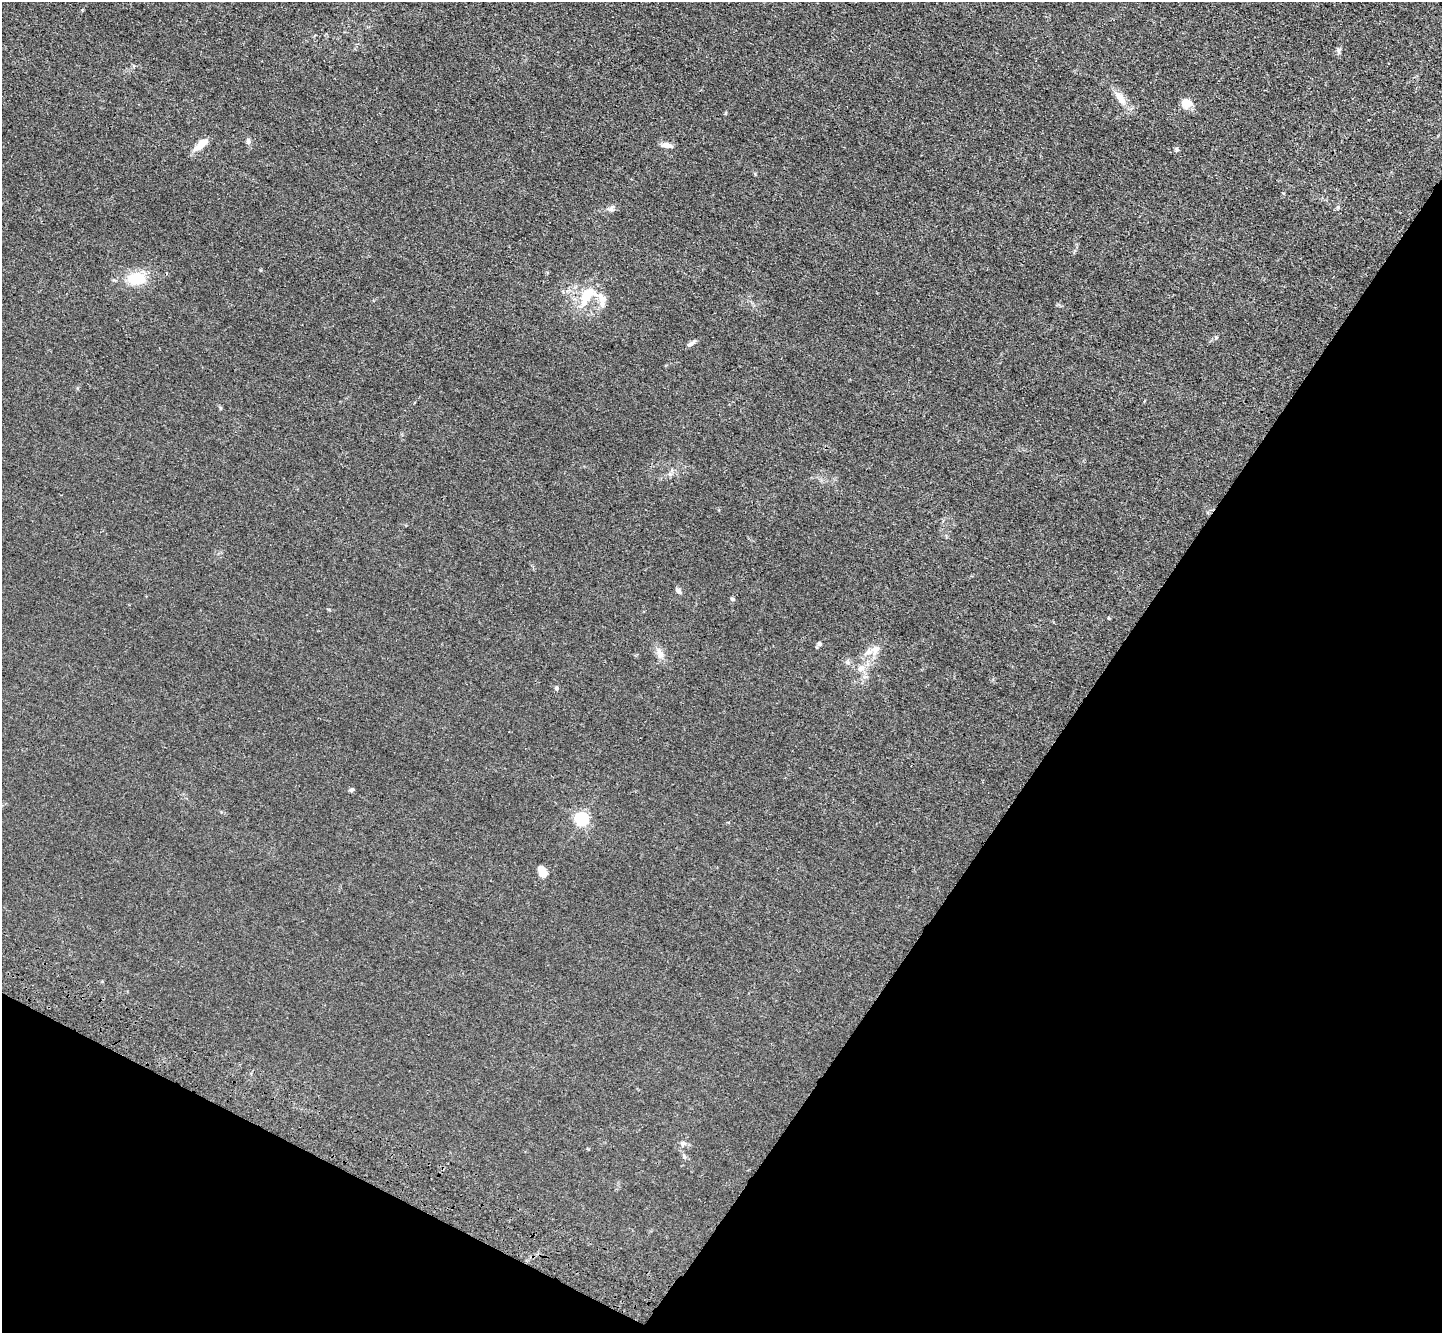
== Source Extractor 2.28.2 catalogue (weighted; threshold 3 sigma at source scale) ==
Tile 15 of 4 x 4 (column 3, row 4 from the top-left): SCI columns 2950-4389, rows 391-1721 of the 5898 x 5967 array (HDU 1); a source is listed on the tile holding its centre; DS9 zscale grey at full resolution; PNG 1444 x 1335 px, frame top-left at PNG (2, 2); no overlay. Shown black and unused: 30% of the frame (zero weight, under 3 of 4 exposures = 6% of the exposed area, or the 3 px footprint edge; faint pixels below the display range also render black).
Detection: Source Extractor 2.28.2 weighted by HDU 2 'WHT'; one run over the whole footprint, this tile lists its part. Background 0.0117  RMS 0.0039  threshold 0.0178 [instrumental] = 3 sigma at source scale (4.5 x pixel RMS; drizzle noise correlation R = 1.50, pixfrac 1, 0.05/0.05 arcsec/px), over >= 5 px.
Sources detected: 29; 3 inside a brighter listed object's ellipse — not listed separately; the other 26 listed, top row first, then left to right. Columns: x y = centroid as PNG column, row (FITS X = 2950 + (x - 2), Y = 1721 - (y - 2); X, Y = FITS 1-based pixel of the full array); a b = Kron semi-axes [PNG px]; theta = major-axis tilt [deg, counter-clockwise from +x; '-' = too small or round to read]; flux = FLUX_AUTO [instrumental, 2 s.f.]
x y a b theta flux
1339 50 7 6 - 0.86
1120 98 23 10 -56 4.4
1186 103 12 12 - 3.9
248 141 8 5 -87 1.1
201 145 19 7 41 4.8
667 145 13 6 -10 2.4
1176 150 6 5 - 0.8
611 208 10 6 56 1.3
136 279 23 16 4 10
587 297 39 13 53 10
602 304 14 7 89 2.3
691 343 13 5 31 1.3
678 591 8 5 -51 1.3
733 599 6 4 -6 0.66
1109 618 3 3 - 0.44
819 644 6 6 - 0.86
876 649 18 12 36 3.9
660 653 14 8 -65 2.7
847 662 7 4 -45 0.83
861 668 13 8 37 2.8
556 688 5 4 - 1.1
352 790 6 4 34 0.61
581 819 6 5 - 66
542 871 12 8 -64 3.1
683 1144 8 7 - 1.3
684 1157 8 5 -64 0.82
Unlisted compact peaks at least as high as the median listed source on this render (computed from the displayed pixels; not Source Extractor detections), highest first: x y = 1216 337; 220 408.